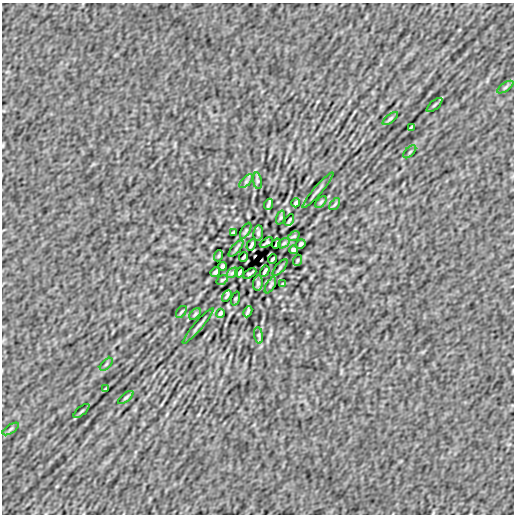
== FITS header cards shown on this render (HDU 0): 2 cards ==
NAXIS1  =                  512
NAXIS2  =                  512

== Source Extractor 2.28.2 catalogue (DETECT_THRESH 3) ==
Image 512 x 512 px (HDU 0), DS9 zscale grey, 1 PNG px = 1 image px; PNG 516 x 516 px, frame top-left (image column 1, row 512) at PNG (2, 3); each listed source drawn as its Kron ellipse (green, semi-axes under 4 px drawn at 4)
Background 8.88e-06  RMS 2.3e-04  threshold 6.78e-04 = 3 sigma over >= 5 px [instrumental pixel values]
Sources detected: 53; all 53 listed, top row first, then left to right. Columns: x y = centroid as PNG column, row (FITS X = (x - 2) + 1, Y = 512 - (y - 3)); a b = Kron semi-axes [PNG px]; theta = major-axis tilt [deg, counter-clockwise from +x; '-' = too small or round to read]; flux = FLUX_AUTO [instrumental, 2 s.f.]
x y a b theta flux
505 87 9 3 34 0.027
434 105 10 3 40 0.023
390 119 9 3 38 0.024
411 127 4 2 - 0.013
410 152 8 3 45 0.018
246 181 9 3 45 0.023
257 181 8 4 -82 0.027
318 190 23 3 50 0.04
321 202 7 4 46 0.021
296 203 4 3 - 0.024
268 204 6 2 68 0.029
335 204 7 3 53 0.017
281 218 7 3 71 0.015
289 220 6 2 59 0.019
246 231 9 3 60 0.023
233 232 3 2 - 0.014
258 233 7 5 81 0.028
294 236 6 3 35 0.018
266 242 7 3 32 0.019
284 243 6 3 36 0.018
276 244 5 3 - 0.021
301 244 5 3 - 0.025
251 245 6 2 60 0.026
236 249 10 3 50 0.024
293 250 4 4 - 0.029
218 256 5 3 - 0.015
244 257 5 2 - 0.023
272 259 5 2 - 0.023
298 260 5 3 - 0.015
223 266 4 4 - 0.029
280 267 10 3 50 0.024
265 271 6 2 60 0.026
215 272 5 3 - 0.025
240 272 5 3 - 0.021
232 273 6 3 36 0.018
250 274 7 3 32 0.019
222 280 6 3 35 0.018
258 283 7 5 81 0.029
283 284 3 2 - 0.014
270 285 9 3 60 0.023
227 296 6 2 59 0.019
235 298 7 3 71 0.015
181 312 7 3 53 0.017
248 312 6 2 63 0.028
220 313 4 3 - 0.024
195 314 7 4 46 0.021
198 326 23 3 50 0.04
259 335 8 4 -82 0.027
106 364 8 3 45 0.017
105 389 4 2 - 0.013
126 397 9 3 38 0.024
82 411 10 3 40 0.023
11 429 9 3 34 0.027